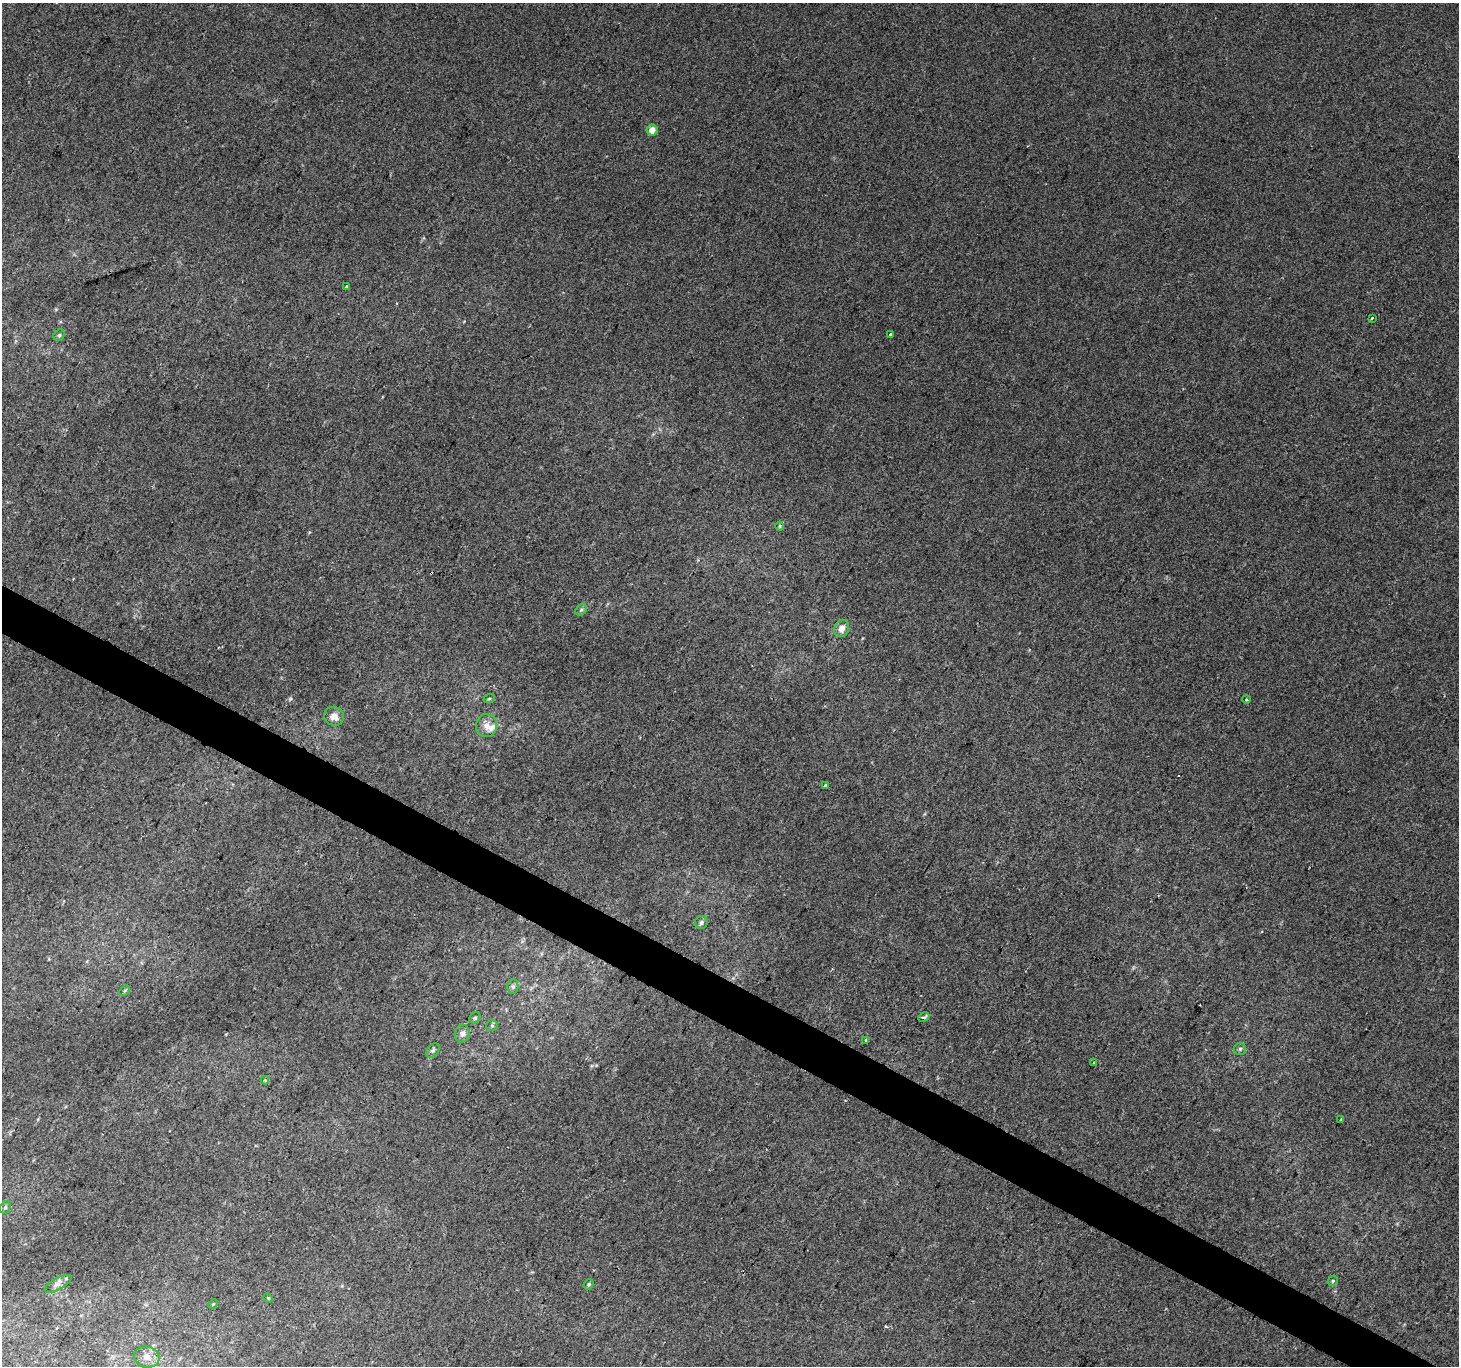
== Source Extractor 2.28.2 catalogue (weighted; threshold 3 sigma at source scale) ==
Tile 6 of 4 x 4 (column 2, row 2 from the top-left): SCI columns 1464-2920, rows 2991-4354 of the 5833 x 5915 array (HDU 1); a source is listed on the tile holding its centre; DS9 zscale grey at full resolution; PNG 1461 x 1368 px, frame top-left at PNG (2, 3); each listed source drawn as its Kron ellipse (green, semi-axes under 4 px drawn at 4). Shown black and unused: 3% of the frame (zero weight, under 2 of 3 exposures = <1% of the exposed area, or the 3 px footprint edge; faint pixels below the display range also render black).
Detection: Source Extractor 2.28.2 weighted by HDU 2 'WHT'; one run over the whole footprint, this tile lists its part. Background 0.0134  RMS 0.0059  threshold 0.0267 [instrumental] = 3 sigma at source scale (4.5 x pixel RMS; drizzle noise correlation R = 1.50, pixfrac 1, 0.0396/0.0396 arcsec/px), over >= 5 px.
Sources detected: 36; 2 cosmic-ray / hot-pixel residue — neither listed nor drawn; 1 inside a brighter listed object's ellipse — not listed separately; the other 33 listed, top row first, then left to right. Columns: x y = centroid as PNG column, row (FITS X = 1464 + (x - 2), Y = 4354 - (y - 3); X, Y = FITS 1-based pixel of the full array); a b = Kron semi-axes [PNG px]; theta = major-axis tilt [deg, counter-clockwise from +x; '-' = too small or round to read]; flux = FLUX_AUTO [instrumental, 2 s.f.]
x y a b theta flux
652 130 5 5 - 5.2
346 286 3 3 - 1.9
1372 318 3 3 - 5.1
890 334 3 3 - 9.2
59 335 6 5 - 0.93
780 526 4 4 - 0.65
581 610 6 5 - 1.2
842 628 9 7 68 4.2
489 699 6 3 20 0.66
1246 699 4 3 - 0.66
334 716 10 9 - 4.4
486 726 12 10 83 4.7
825 785 3 3 - 2
701 923 6 6 - 1.6
513 987 7 5 90 1.4
125 991 6 4 45 0.85
924 1017 6 3 26 1.1
475 1018 6 5 - 0.98
492 1026 6 5 - 1
462 1034 9 7 72 2.7
866 1040 3 3 - 1.1
1240 1049 6 6 - 1.1
433 1051 8 5 49 1.3
1094 1063 4 2 - 0.62
265 1080 4 4 - 0.67
1341 1119 3 2 - 0.46
5 1207 7 5 61 0.96
1333 1281 5 4 - 0.82
58 1284 15 6 29 2.5
589 1284 5 4 - 0.93
268 1298 5 4 - 0.61
213 1304 5 4 - 0.59
147 1357 13 10 -14 4.7